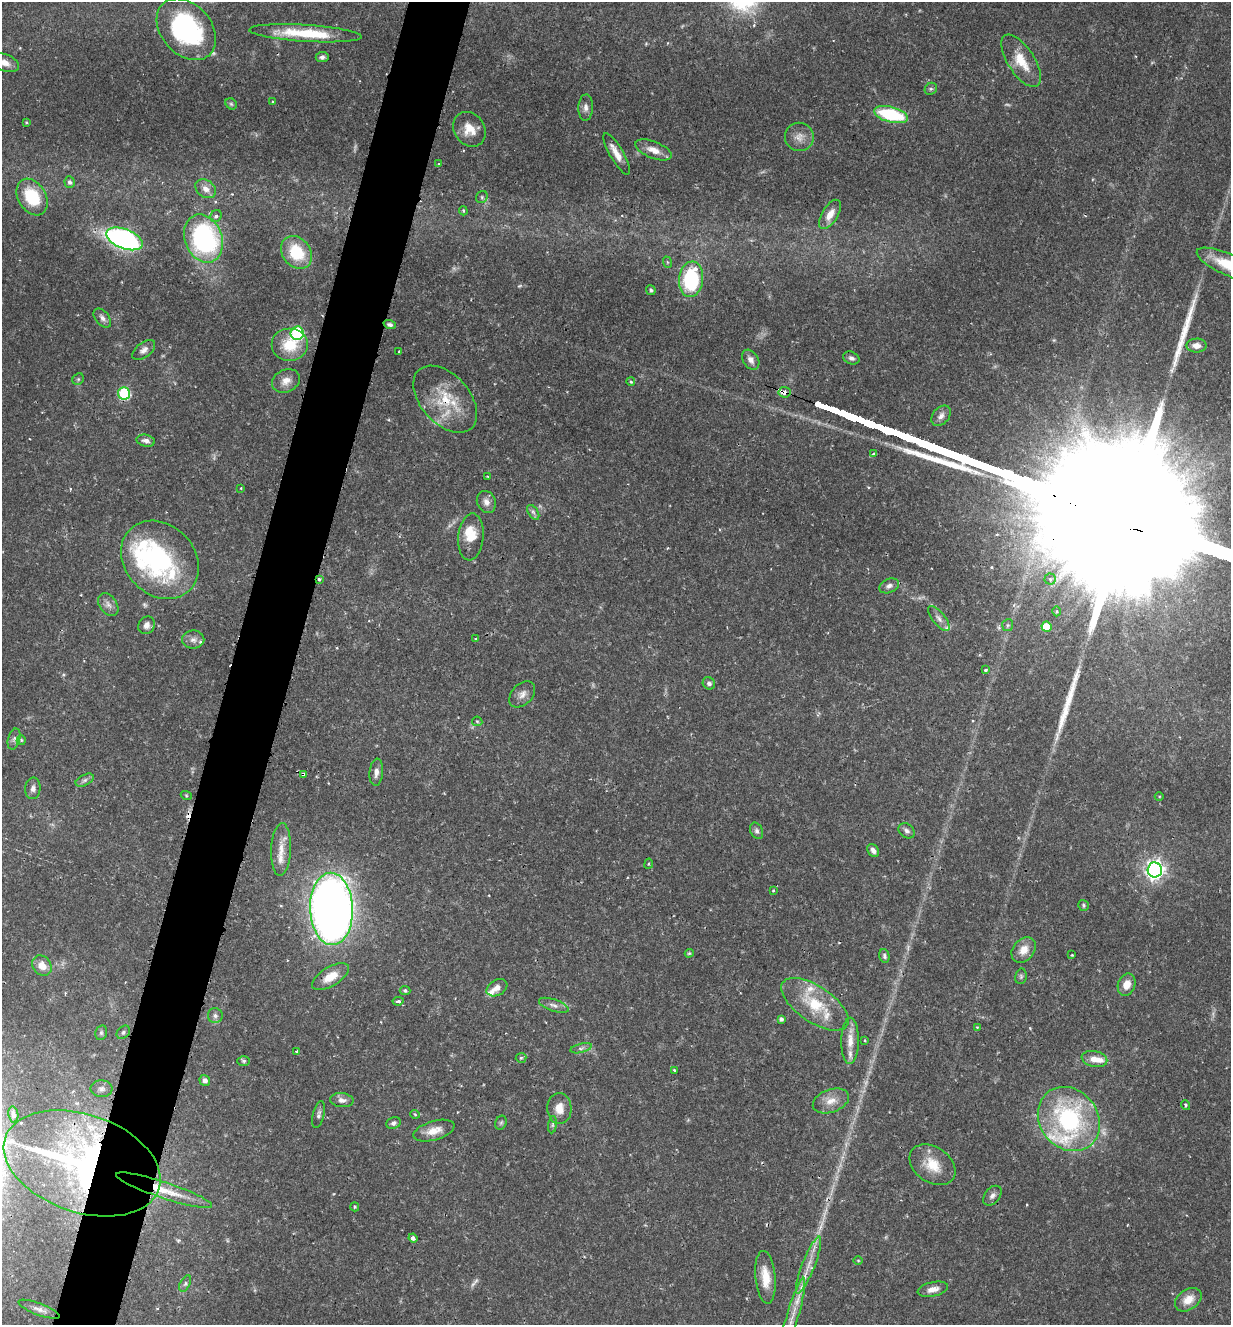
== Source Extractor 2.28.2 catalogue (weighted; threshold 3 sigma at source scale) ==
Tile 7 of 4 x 4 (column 3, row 2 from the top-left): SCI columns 2597-3825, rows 2654-3976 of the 5318 x 5303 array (HDU 1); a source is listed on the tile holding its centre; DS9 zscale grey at full resolution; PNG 1233 x 1327 px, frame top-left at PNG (2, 2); each listed source drawn as its Kron ellipse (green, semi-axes under 4 px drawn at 4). Shown black and unused: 5% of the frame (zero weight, under 2 of 3 exposures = <1% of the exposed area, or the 3 px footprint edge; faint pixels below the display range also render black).
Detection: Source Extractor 2.28.2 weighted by HDU 2 'WHT'; one run over the whole footprint, this tile lists its part. Background 0.157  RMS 0.0037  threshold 0.0167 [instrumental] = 3 sigma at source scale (4.5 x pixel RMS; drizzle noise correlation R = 1.50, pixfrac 1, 0.05/0.05 arcsec/px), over >= 5 px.
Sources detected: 164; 5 too faint to see at this stretch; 1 inside a brighter object's white glare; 5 cosmic-ray / hot-pixel residue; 3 long thin detections or spike segments (spike, bleed or trail) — neither listed nor drawn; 10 inside a brighter listed object's ellipse — not listed separately; the other 140 listed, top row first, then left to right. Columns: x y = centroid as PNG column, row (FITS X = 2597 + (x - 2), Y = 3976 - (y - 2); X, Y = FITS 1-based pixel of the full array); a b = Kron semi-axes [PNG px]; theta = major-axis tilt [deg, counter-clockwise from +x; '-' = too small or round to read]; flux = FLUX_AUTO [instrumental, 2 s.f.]
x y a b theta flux
186 29 34 25 -49 53
305 33 56 8 -4 17
322 57 6 5 - 1.1
1021 61 30 13 -57 8.9
4 62 15 8 -19 2.9
931 89 6 5 - 0.75
273 102 3 2 - 0.38
231 104 6 5 - 0.6
586 107 13 7 87 1.8
891 115 17 7 -14 24
26 122 3 3 - 0.34
469 129 18 15 -55 6
799 137 14 14 - 3.8
653 150 19 8 -21 4
617 154 23 6 -59 4
439 163 4 3 - 0.32
69 182 6 5 - 1.1
206 189 11 8 -33 2.9
32 197 19 14 -59 17
482 197 6 5 - 0.78
463 211 5 3 - 0.51
830 214 16 8 59 4
216 216 6 5 - 1
203 238 25 18 -70 68
124 239 19 10 -21 98
297 252 17 14 -52 15
667 262 6 3 -71 0.41
1229 265 35 11 -24 14
691 279 18 12 83 35
651 290 5 4 - 0.87
102 318 11 6 -50 1.7
390 325 6 4 -18 0.99
297 333 7 6 - 41
290 345 18 16 0 11
1196 346 10 7 0 2.9
144 350 13 7 38 2
399 351 2 2 - 0.25
851 358 8 6 -24 1.3
751 360 11 7 -57 2.1
78 379 6 5 - 0.62
286 381 14 11 26 3.4
631 382 4 4 - 0.68
784 392 6 5 - 2.7
124 393 6 6 - 34
445 399 39 24 -48 17
941 416 11 8 52 2
146 441 9 6 -11 1.6
873 454 4 3 - 0.93
488 476 3 2 - 0.35
241 488 3 2 - 0.27
486 502 11 9 -65 2.5
533 512 8 5 -59 0.93
471 537 23 12 84 7.7
160 560 43 35 -46 60
319 579 3 3 - 0.88
1050 579 5 5 - 0.83
889 586 10 7 23 1.5
108 605 12 8 -55 2.1
1057 611 5 3 - 0.43
939 618 15 6 -51 1.8
146 625 9 8 - 2.1
1008 625 6 5 - 0.74
1046 627 5 5 - 6.9
475 639 4 3 - 0.41
193 640 11 9 0 2.2
985 670 4 3 - 0.56
709 683 6 6 - 1.3
522 694 15 10 47 2.6
477 721 5 5 - 0.52
14 739 11 6 74 1.3
21 740 5 4 - 0.52
376 772 13 7 85 2.1
303 774 4 3 - 3.4
85 780 10 5 27 1.2
33 788 11 7 83 1.7
186 795 6 3 -19 0.4
1159 796 4 3 - 0.33
757 831 8 6 -64 1.1
907 831 9 6 -40 1.4
281 849 26 10 87 5.7
873 850 7 5 -54 1.5
649 864 5 3 - 0.39
1155 870 7 7 - 190
773 890 3 3 - 0.37
1083 905 5 5 - 0.63
331 909 36 21 -88 370
1024 950 14 10 50 4.3
689 953 4 3 - 0.39
1072 955 3 3 - 0.38
884 956 7 5 -75 0.84
42 966 11 9 -50 3.9
1021 976 8 5 77 0.74
331 977 21 9 31 6.6
1127 985 11 8 70 4.1
497 988 11 7 30 2.2
405 991 5 4 - 0.79
398 1001 5 3 - 0.85
815 1004 39 18 -34 16
554 1005 15 6 -19 2
215 1016 7 7 - 1.3
781 1019 4 4 - 1.1
977 1027 3 3 - 0.33
123 1032 7 5 46 0.91
101 1033 7 5 76 0.81
850 1041 23 9 89 4.6
865 1041 3 2 - 0.33
581 1048 11 4 14 1.1
297 1051 3 3 - 0.56
521 1058 5 5 - 0.55
1094 1059 13 8 -13 3.6
244 1061 6 5 - 0.67
674 1070 3 2 - 0.6
205 1080 6 5 - 1.3
102 1089 11 8 -4 1.6
342 1100 11 7 -6 2
831 1101 19 11 19 4.6
1186 1105 5 3 - 0.59
559 1108 15 12 -87 4.6
13 1114 8 5 -81 0.97
415 1114 5 3 - 0.34
319 1115 13 6 76 1.3
1069 1119 34 29 -51 54
393 1123 7 5 22 1.1
501 1123 7 5 68 0.7
553 1125 9 4 82 0.77
434 1131 21 9 16 5
82 1163 81 49 -19 160
932 1165 25 17 -34 8.6
164 1190 50 8 -18 10
992 1196 11 7 51 1.6
355 1207 4 4 - 0.53
413 1238 4 4 - 1.6
858 1260 5 3 - 0.32
808 1265 30 6 69 5.5
765 1277 26 10 -84 7.3
185 1284 9 5 63 0.88
933 1289 15 7 12 2.8
1188 1300 14 10 35 5.2
39 1309 22 6 -21 2
793 1316 39 6 74 6.7
Overlapping masked pixels (flux is a lower limit): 7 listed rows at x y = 124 239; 784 392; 445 399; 319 579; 303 774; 82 1163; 164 1190
Isophote crosses this tile's border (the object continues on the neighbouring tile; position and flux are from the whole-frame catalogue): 3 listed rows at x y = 4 62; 1229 265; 793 1316